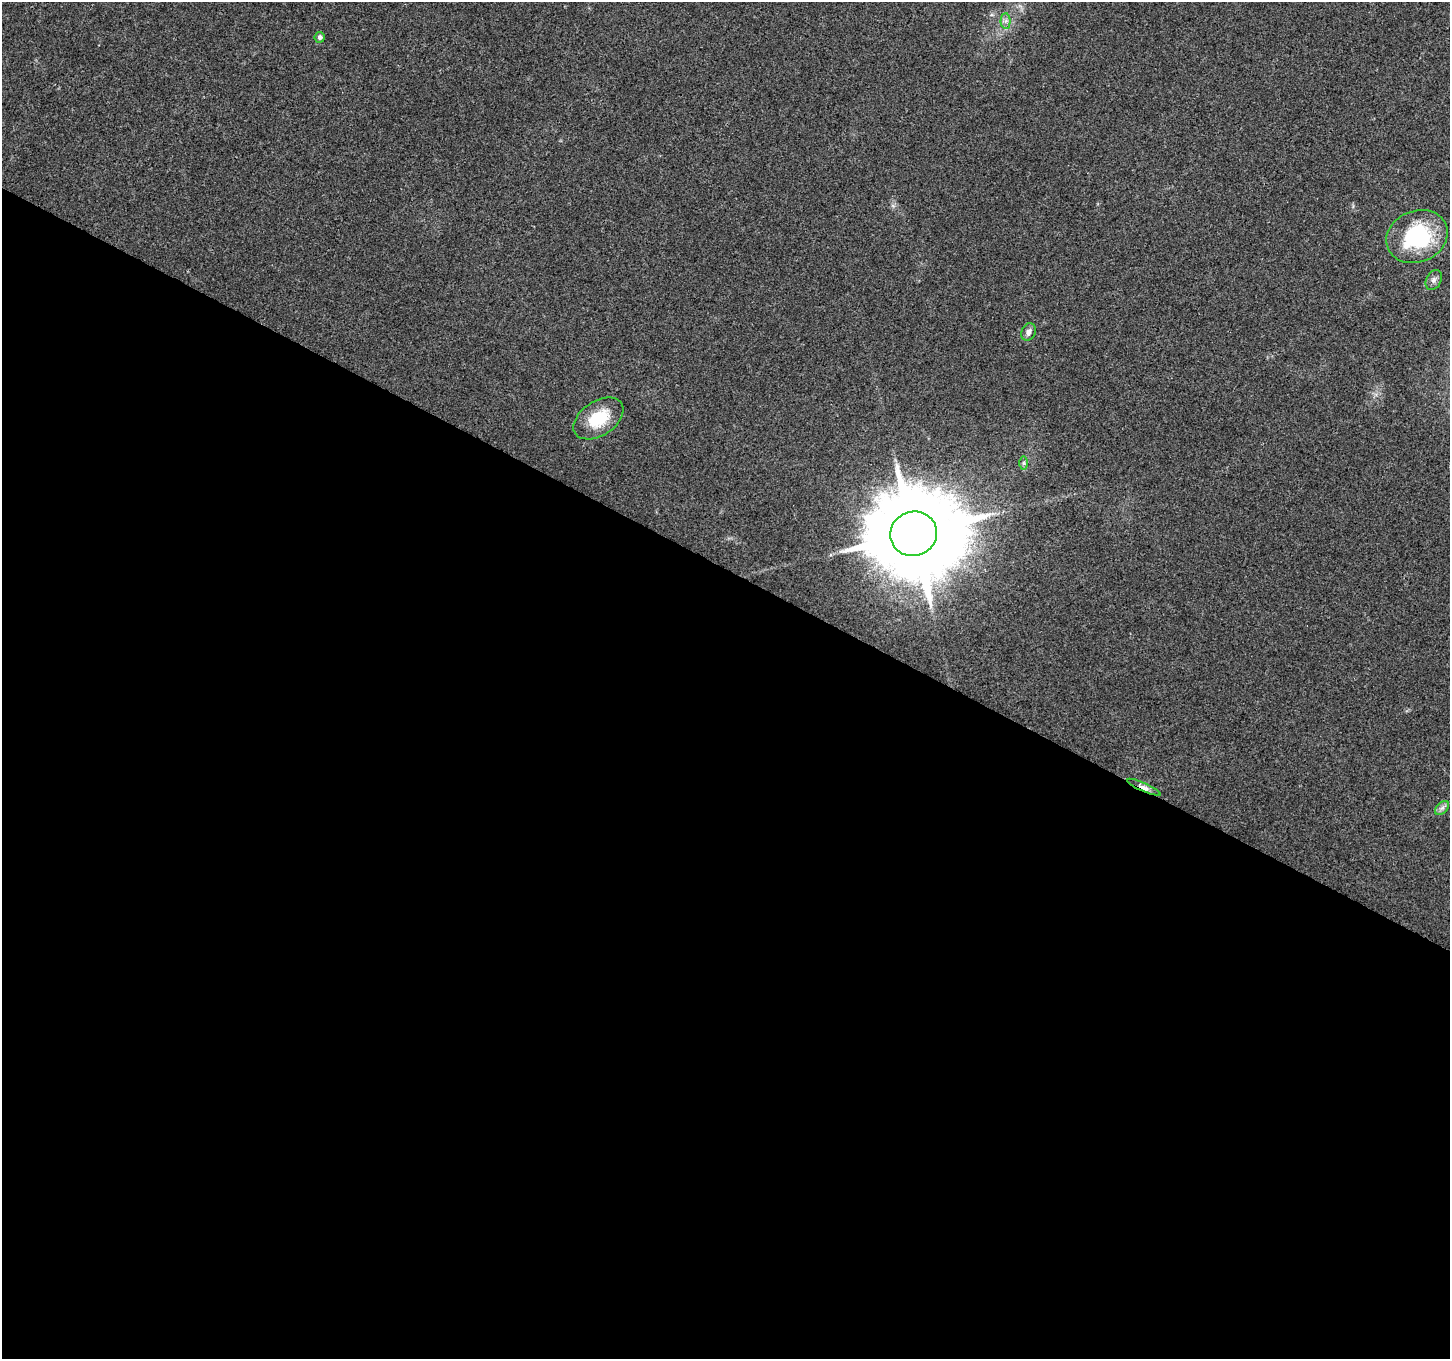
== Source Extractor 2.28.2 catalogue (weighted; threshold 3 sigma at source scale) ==
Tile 14 of 4 x 4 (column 2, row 4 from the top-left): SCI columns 1449-2896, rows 198-1554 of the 5799 x 5887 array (HDU 1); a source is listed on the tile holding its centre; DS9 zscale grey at full resolution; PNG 1452 x 1361 px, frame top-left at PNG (2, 2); each listed source drawn as its Kron ellipse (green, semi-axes under 4 px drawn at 4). Shown black and unused: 58% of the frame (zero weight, under 3 of 4 exposures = <1% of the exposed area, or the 3 px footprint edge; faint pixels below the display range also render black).
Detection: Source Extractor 2.28.2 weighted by HDU 2 'WHT'; one run over the whole footprint, this tile lists its part. Background 0.0214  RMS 0.0028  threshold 0.0128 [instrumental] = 3 sigma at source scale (4.5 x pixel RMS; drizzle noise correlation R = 1.50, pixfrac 1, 0.0396/0.0396 arcsec/px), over >= 5 px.
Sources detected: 10; all 10 listed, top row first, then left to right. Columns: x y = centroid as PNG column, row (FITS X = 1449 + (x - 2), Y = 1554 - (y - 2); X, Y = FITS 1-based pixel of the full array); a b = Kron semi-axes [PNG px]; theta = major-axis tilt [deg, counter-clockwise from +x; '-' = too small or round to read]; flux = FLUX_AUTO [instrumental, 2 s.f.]
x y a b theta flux
1006 21 7 5 89 0.86
320 37 5 5 - 0.82
1417 236 31 25 24 26
1434 280 11 7 61 1.1
1029 332 9 7 70 1.3
598 418 28 17 33 10
1024 463 7 4 90 0.51
914 534 23 22 - 5500
1144 787 18 4 -24 2.1
1442 808 8 5 44 0.91
Overlapping masked pixels (flux is a lower limit): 1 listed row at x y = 1144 787
Unlisted compact peaks at least as high as the median listed source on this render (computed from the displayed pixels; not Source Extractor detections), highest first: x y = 893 206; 1353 206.